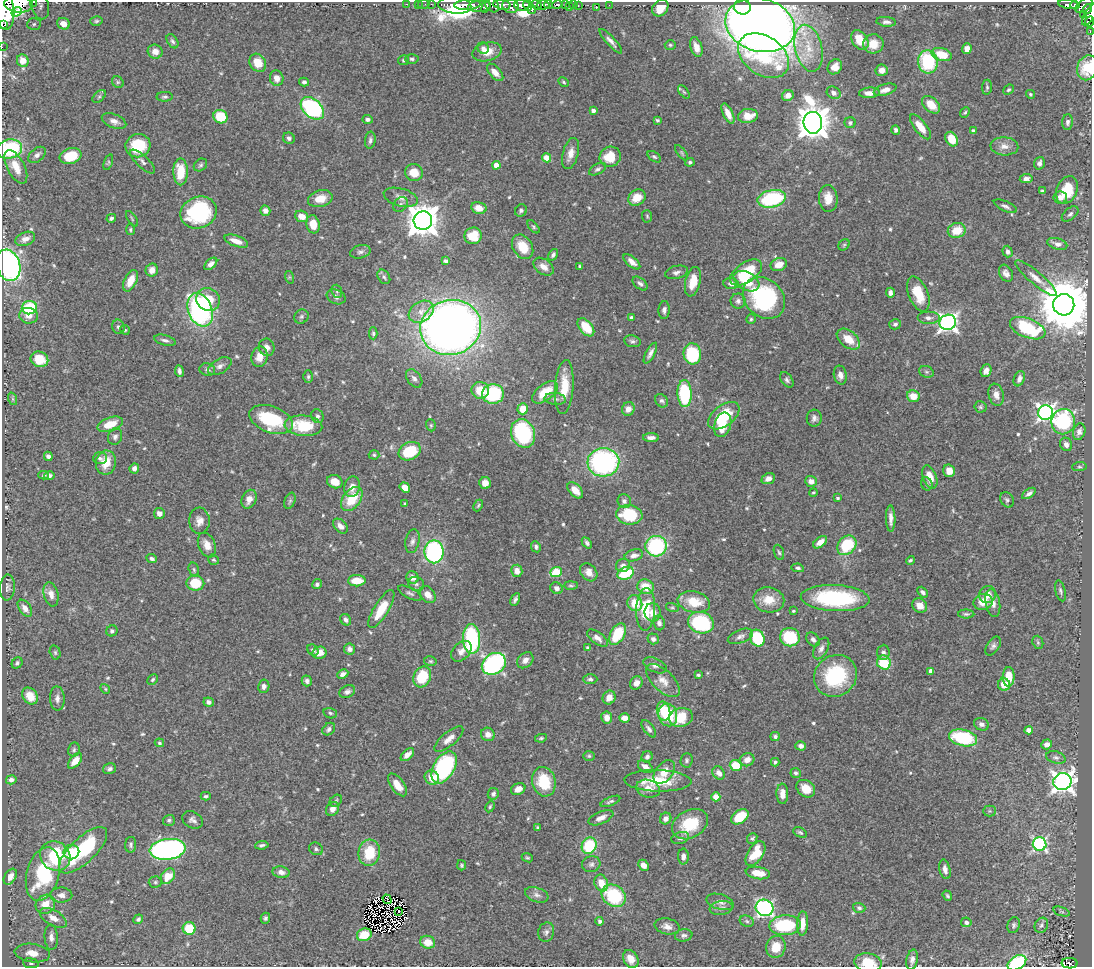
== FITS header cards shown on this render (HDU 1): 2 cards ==
NAXIS1  =                 1090
NAXIS2  =                  965

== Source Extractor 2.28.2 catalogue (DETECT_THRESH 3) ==
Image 1090 x 965 px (HDU 1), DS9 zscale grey, 1 PNG px = 1 image px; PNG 1094 x 969 px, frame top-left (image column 1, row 965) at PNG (2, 2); each listed source drawn as its Kron ellipse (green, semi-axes under 4 px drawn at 4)
Background 0.543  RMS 0.019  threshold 0.0562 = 3 sigma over >= 5 px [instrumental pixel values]
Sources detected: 593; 8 with non-positive FLUX_AUTO (blend fragments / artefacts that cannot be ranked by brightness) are neither listed nor drawn; of the other 585, the 500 brightest by FLUX_AUTO listed and drawn (85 fainter detections omitted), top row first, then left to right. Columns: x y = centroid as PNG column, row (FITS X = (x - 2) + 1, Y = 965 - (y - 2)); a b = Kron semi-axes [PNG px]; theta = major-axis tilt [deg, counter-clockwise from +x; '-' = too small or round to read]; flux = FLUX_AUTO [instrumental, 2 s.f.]
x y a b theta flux
34 2 3 2 - 46
18 4 14 8 -5 2100
406 4 3 2 - 24
418 4 2 2 - 11
424 4 6 3 10 21
431 4 2 2 - 16
548 4 5 3 - 280
565 4 3 3 - 110
1069 4 11 4 -8 220
40 5 14 8 -77 7
455 5 16 8 -6 1600
467 5 13 5 4 1400
492 5 8 6 -52 330
502 5 9 5 -11 360
522 5 7 5 -4 1200
528 5 5 3 - 500
537 5 6 4 -31 420
543 5 6 4 1 700
557 5 5 3 - 120
574 5 3 2 - 16
578 5 3 2 - 22
609 5 2 2 - 4.7
1074 5 4 3 - 140
1084 5 10 5 40 410
479 6 11 5 3 320
486 6 6 3 72 330
510 6 8 7 - 800
569 6 3 2 - 10
596 7 3 2 - 3.7
742 7 8 7 - 100
660 8 9 7 47 13
532 9 4 3 - 230
1087 9 5 3 - 150
4 10 20 9 -85 4500
17 12 5 4 - 530
1090 14 12 5 58 280
1083 15 3 3 - 26
96 21 6 4 15 2.1
1089 21 6 3 65 120
886 22 10 5 -5 4.6
2 24 2 2 - 9900
34 24 7 6 - 3.1
63 24 6 5 - 11
760 25 35 26 -14 2600
1090 32 3 2 - 8.4
860 40 11 7 -54 24
172 41 8 5 -56 3
611 41 16 4 -48 6.4
873 44 10 9 - 19
670 45 5 4 - 1.9
2 47 2 2 - 8.2
696 47 10 5 -73 11
483 48 6 5 - 4.1
809 48 24 13 -76 32
967 49 5 4 - 9.4
155 52 7 7 - 9
487 52 15 9 13 18
942 54 10 6 -16 28
764 56 28 19 -34 93
412 59 7 4 -2 2.6
403 60 5 5 - 2.2
23 61 6 5 - 8.5
928 62 11 10 - 85
258 63 9 7 -55 21
835 67 8 6 51 11
1087 68 13 10 69 34
882 70 6 5 - 8.3
495 72 10 5 -48 9.9
277 78 7 6 - 9.2
118 82 6 5 - 2.3
304 82 5 4 - 2.9
564 82 5 4 - 1.8
987 87 7 5 82 2.5
885 90 12 5 16 8
1009 90 5 4 - 2.2
684 92 8 4 -54 2
834 93 7 6 - 5.1
869 93 10 5 5 9.1
1030 94 4 4 - 2.1
788 95 6 5 - 9
99 97 8 5 44 2.3
165 97 8 5 2 2.6
931 105 11 7 -43 20
312 108 13 9 -42 220
593 111 4 3 - 5.2
965 112 6 4 49 2.1
728 114 11 5 -65 11
748 116 10 7 8 18
220 117 7 6 - 46
368 119 5 4 - 3.1
657 120 3 3 - 1.9
114 121 13 7 -21 7.3
1067 122 8 5 87 4
813 123 11 9 -85 2600
850 123 5 5 - 2.6
920 127 15 6 -51 19
896 130 5 4 - 3.4
973 131 4 3 - 2.8
289 138 6 5 - 3.9
951 139 8 5 -58 22
370 140 8 5 83 3.7
138 146 12 11 - 47
1004 146 14 9 -3 10
10 149 12 9 12 110
682 153 9 4 -52 2.3
571 154 16 7 75 12
37 155 10 6 40 5.3
71 156 11 8 17 40
610 157 11 10 - 30
654 157 7 4 -36 2.5
547 158 4 4 - 23
142 161 16 6 -43 4.8
108 162 8 4 69 1.8
690 162 5 4 - 2.3
1039 163 6 5 - 4.7
200 165 7 6 - 2.7
496 165 4 4 - 11
16 167 18 8 -63 20
597 169 9 5 28 3.2
181 172 13 7 -89 35
414 172 9 8 - 19
1026 178 6 4 7 4.6
1067 190 14 10 68 40
1042 191 3 3 - 2.3
401 197 17 8 -16 9.6
637 198 9 7 35 18
828 198 13 9 -85 17
1060 198 7 6 - 7.4
320 199 12 8 15 17
772 199 14 8 12 100
400 204 8 6 45 3.8
1005 206 12 5 -25 3.9
479 208 8 6 -12 14
521 210 6 5 - 3.4
265 211 5 5 - 6.2
199 212 19 15 23 110
1070 214 10 5 40 3.7
302 216 7 5 -21 13
647 216 6 5 - 1.9
111 218 5 4 - 2.9
132 219 9 3 -57 1.8
423 221 9 9 - 2300
313 224 9 6 -79 19
533 227 8 4 -50 2.1
130 230 5 4 - 2.2
957 230 9 7 14 24
473 236 9 8 - 34
25 239 10 6 22 7.3
236 241 12 5 -21 11
1057 244 10 5 -16 6
844 245 6 5 - 1.9
523 247 13 9 -57 26
360 252 10 6 14 4.1
1007 252 6 5 - 3.9
553 255 6 4 59 3.3
446 261 4 3 - 3.2
632 262 10 5 -41 8.1
211 264 8 4 42 5.7
779 264 8 6 22 13
8 265 16 11 -72 380
543 267 11 7 -35 9.7
580 267 4 4 - 4.6
152 270 6 6 - 10
676 272 11 6 14 5.1
746 273 18 10 34 48
1006 273 9 6 -62 6
289 277 6 4 -71 1.8
384 277 8 5 -55 2.9
1036 278 26 6 -40 12
130 281 11 6 64 19
746 281 14 9 -29 25
693 282 15 7 76 20
731 283 7 5 -6 5.4
640 284 9 5 -41 4.2
337 291 7 5 -69 2.5
890 293 5 4 - 4.9
918 294 18 9 -68 31
336 297 10 7 -22 4.7
764 298 23 18 -44 170
208 299 12 11 - 27
738 301 7 7 - 4.7
1064 305 10 10 - 9000
29 308 7 6 - 67
200 310 17 12 -68 250
664 310 9 5 86 4.4
421 312 13 9 32 12
29 316 9 7 -9 9.8
301 317 7 6 - 2.7
631 317 4 3 - 2
928 318 11 6 0 6
751 319 5 5 - 2
948 322 8 7 - 560
895 324 6 5 - 2.9
118 327 7 6 - 3.4
451 327 30 27 15 1200
586 327 10 6 -50 30
1028 328 18 9 -22 91
125 330 5 4 - 2
373 333 6 4 -88 2.5
848 339 13 8 -38 23
165 340 11 5 -15 4
632 341 8 6 -9 3.4
267 347 9 7 -73 7.1
650 353 11 4 62 5.3
692 354 10 8 -83 76
259 357 10 8 80 14
39 359 9 7 -21 22
220 366 13 7 30 6.1
207 370 8 6 -14 4
179 371 6 3 -82 3.7
986 371 6 5 - 6.7
926 372 7 5 -20 2.8
840 375 9 6 -78 7.1
308 377 6 4 89 2.2
414 378 10 6 -54 5.7
1019 379 8 5 70 5.9
787 380 8 5 -55 3.6
564 387 27 9 86 32
480 390 9 8 - 28
545 392 15 8 37 31
685 393 13 7 -88 97
493 394 11 9 4 110
996 395 11 7 -77 8.6
913 396 6 5 - 18
13 399 6 4 -71 1.8
555 399 11 6 -5 4.5
661 401 7 6 - 3.4
980 407 6 5 - 2.3
523 409 5 5 - 24
628 409 7 6 - 9.2
1045 413 7 7 - 490
317 416 7 6 - 3.8
724 416 18 10 38 55
814 418 8 7 - 4.9
271 419 23 13 -20 78
1063 422 13 12 - 110
110 424 13 6 20 24
431 425 6 4 -70 1.8
723 425 12 8 72 27
303 426 19 10 -4 51
1079 432 8 6 72 5.7
523 433 15 11 -66 140
115 437 8 7 - 4.1
651 438 8 4 -1 6.1
1066 444 7 6 - 5
410 451 12 8 26 52
374 455 5 4 - 2
48 456 5 4 - 4.3
100 458 7 6 - 3.6
603 462 16 14 4 240
106 463 12 10 80 22
1079 467 7 4 4 2
134 468 5 4 - 4.9
949 471 6 5 - 14
44 475 5 4 - 2.2
49 476 5 4 - 4.7
930 477 12 6 -68 17
768 479 7 5 23 7.2
811 481 6 5 - 6
335 482 8 6 -22 14
485 483 6 6 - 10
927 484 7 5 -65 2.4
352 487 10 7 78 11
405 487 5 4 - 13
575 490 10 6 -47 13
813 492 4 4 - 1.7
1029 493 8 3 35 4.2
838 498 4 3 - 2.1
249 499 10 7 66 9.5
352 499 13 8 52 36
1007 500 8 6 -59 3.2
290 501 8 5 68 2.5
624 501 7 7 - 4.3
405 504 3 3 - 2
478 506 6 3 63 1.7
159 513 5 5 - 7
629 515 13 10 -8 55
891 519 13 4 -89 7.5
199 521 13 10 -86 9.9
340 526 9 5 -47 7.9
412 541 12 7 78 5.5
820 542 8 5 37 10
587 543 6 4 -48 3.1
207 545 13 8 -67 12
847 545 11 8 48 58
656 546 11 10 - 120
536 547 6 4 -64 2.8
434 552 11 9 89 200
779 552 8 4 -70 2.5
634 555 9 5 15 6.6
152 559 5 4 - 3.1
214 560 5 5 - 2
910 560 4 3 - 2
623 565 7 6 - 5.1
798 568 6 4 -9 2.6
194 570 7 5 -74 2.1
517 571 6 5 - 9.8
556 572 6 4 21 58
589 572 10 7 -50 9.6
626 573 8 6 22 56
413 577 6 6 - 9.2
357 581 9 5 1 24
195 583 9 7 -3 40
317 584 5 4 - 2.9
416 584 8 7 - 4.5
571 585 7 4 0 2
646 587 8 7 - 21
7 588 13 7 86 4.6
557 588 6 5 - 4.9
1060 591 11 5 -76 3.1
923 592 6 4 -47 3.6
410 593 13 5 -27 4
51 594 12 7 -77 9.3
428 595 9 7 -51 9.9
988 595 8 8 - 10
835 598 34 13 -3 130
515 599 7 3 62 3.4
769 600 15 12 -10 22
694 602 16 10 -12 30
983 602 9 8 - 16
635 603 8 7 - 27
993 603 14 7 -80 8.6
920 606 8 7 - 11
672 607 6 4 -15 1.8
25 608 9 5 -54 7
381 609 22 7 59 34
646 609 21 9 87 46
793 611 3 3 - 1.7
653 612 9 8 - 10
966 614 8 4 -1 2.6
346 620 6 5 - 4.5
659 623 7 5 -82 4.6
701 623 13 10 -19 100
112 631 6 5 - 3.1
617 634 12 7 60 50
740 636 13 6 21 5.4
790 637 10 9 - 63
597 638 12 6 -36 7.4
757 638 8 7 - 60
472 639 15 8 -87 150
653 639 5 5 - 4.3
813 639 8 5 -47 4.2
1038 642 7 5 -70 2
993 646 10 6 57 4.1
588 648 4 3 - 2.9
821 648 12 6 61 5.8
350 649 5 5 - 4.6
313 650 6 5 - 3.4
461 651 12 8 47 8.6
55 652 7 5 -75 2.3
883 652 8 6 85 5.1
319 653 7 6 - 14
525 660 9 7 43 6.7
430 661 6 5 - 2
17 663 6 5 - 2.8
884 663 7 6 - 47
494 664 13 10 35 260
655 665 12 7 -24 6.1
931 671 4 4 - 10
343 674 6 4 25 5.7
698 675 4 3 - 1.9
835 676 22 20 40 96
422 677 11 8 64 51
1009 677 10 6 90 26
153 679 6 4 46 2.2
590 679 7 5 -1 3.2
307 681 5 5 - 3.6
663 681 21 10 -44 14
636 683 7 6 - 9.5
1004 685 6 6 - 16
264 686 7 5 79 4.8
105 689 5 4 - 1.9
347 692 8 6 29 4.5
30 696 9 7 -53 20
609 697 7 6 - 11
57 699 12 7 -88 6.8
209 702 5 4 - 4.8
663 711 10 6 -78 29
330 713 7 5 -18 2.5
668 715 11 9 -75 50
681 717 12 9 14 38
607 718 6 5 - 9.4
625 718 5 4 - 10
981 724 7 6 - 5.2
329 729 7 5 44 3.8
649 729 10 5 -53 4.2
1029 730 4 4 - 11
488 734 7 6 - 8.1
775 736 5 4 - 2.9
541 738 6 4 10 2.1
963 738 14 8 -13 88
449 739 18 7 40 11
159 743 5 4 - 1.9
1047 744 5 5 - 6.4
801 746 5 4 - 4.9
74 750 7 6 - 2.7
407 755 8 4 42 7.8
589 756 6 5 - 2
647 757 6 5 - 3.5
1056 757 10 6 -17 3.7
686 760 7 6 - 3.4
747 760 7 6 - 9.6
75 761 9 5 50 15
775 762 4 3 - 2
736 765 6 5 - 30
444 767 17 10 59 170
645 767 8 5 -36 7.6
110 769 6 5 - 3.6
664 772 13 8 50 16
719 773 7 5 -50 8
796 773 5 5 - 3.1
432 778 7 6 - 17
11 780 5 4 - 3.8
658 781 33 10 -2 43
544 782 15 11 -76 50
1062 782 9 8 - 860
397 785 13 6 -53 16
518 789 7 5 24 9.1
648 789 12 8 -15 13
806 789 10 8 -37 21
493 794 6 5 - 3.8
782 794 10 6 -88 9.9
206 796 5 4 - 2.3
716 797 4 4 - 21
336 801 7 5 44 2.7
610 801 10 4 23 3.1
490 807 6 4 64 1.9
332 809 7 6 - 7.2
990 811 6 5 - 2.2
740 817 9 6 36 36
601 818 13 6 23 7.7
666 819 6 5 - 6.7
169 820 6 5 - 2.8
192 820 11 8 -31 5.1
690 824 19 13 29 49
538 828 4 3 - 2.3
800 832 7 4 -26 2.6
680 838 9 5 16 3.8
752 838 6 5 - 2.5
1040 844 7 6 - 240
131 845 8 5 87 3.2
262 845 7 3 7 3
589 846 8 7 - 64
168 849 18 10 7 440
316 849 7 6 - 3.2
83 850 31 12 44 110
71 852 8 7 - 28
369 853 13 11 84 41
755 854 14 7 57 36
55 856 16 14 -37 86
683 856 8 5 89 5.4
527 858 6 4 -23 1.9
591 864 9 8 - 4.6
461 865 5 4 - 1.9
643 865 6 5 - 10
945 869 10 5 -76 6.4
281 872 8 6 -11 6.7
758 873 12 6 -10 17
43 874 27 16 74 100
168 876 8 6 51 24
10 877 9 5 56 10
155 882 6 5 - 2.4
601 883 8 6 -67 17
61 895 11 7 -1 6.9
537 895 12 7 -19 6
614 896 13 10 -37 79
947 896 5 3 - 1.9
387 899 5 2 - 2.3
720 902 14 7 -16 6.6
45 904 10 9 - 19
721 908 11 7 7 5.1
764 908 9 8 - 310
859 908 6 5 - 3
399 911 2 2 - 1.7
1062 912 8 3 -19 1.8
53 918 15 7 -30 14
265 918 5 4 - 2.7
138 919 5 4 - 2.7
600 921 4 4 - 3.2
747 921 7 5 -23 2.7
966 922 5 5 - 3.4
802 923 12 5 87 14
785 925 15 10 4 88
1014 925 8 6 69 3.1
1041 925 8 6 60 3.4
667 926 12 8 -12 8.4
189 928 6 6 - 40
546 932 10 8 73 4.9
364 935 7 6 - 22
684 935 9 6 9 3.5
51 937 13 6 -87 6.9
428 942 7 6 - 19
776 947 11 9 73 22
32 953 18 9 -7 18
631 959 9 7 -59 11
912 960 10 5 78 5.4
31 963 8 5 -7 2.8
868 963 14 9 -8 27
1017 963 10 6 30 85
1070 963 8 5 -1 82
At the frame edge (FLAGS 8, measured only in part): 14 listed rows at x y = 34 2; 18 4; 40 5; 4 10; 1090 14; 2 24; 1090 32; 2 47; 1087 68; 10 149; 8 265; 868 963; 1017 963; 1070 963
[85 fainter detections neither listed nor drawn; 8 non-positive-flux detections neither listed nor drawn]